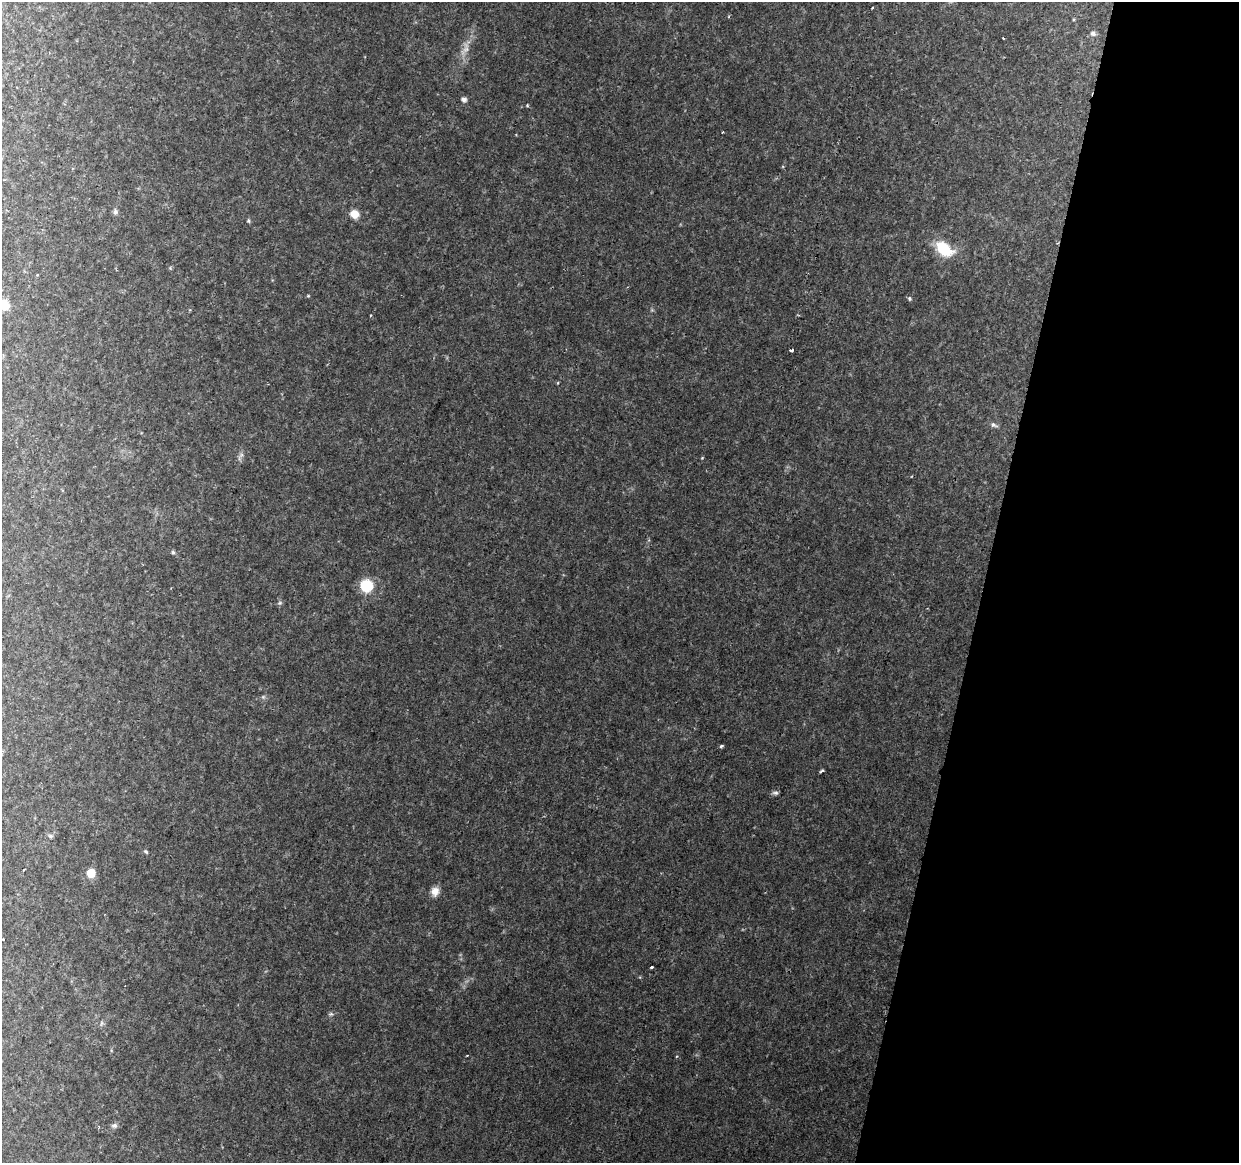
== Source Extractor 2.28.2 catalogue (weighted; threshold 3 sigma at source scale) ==
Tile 8 of 4 x 4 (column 4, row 2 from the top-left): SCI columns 3730-4966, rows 2655-3815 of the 4976 x 5248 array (HDU 1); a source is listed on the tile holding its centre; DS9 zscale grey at full resolution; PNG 1241 x 1165 px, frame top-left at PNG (2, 2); no overlay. Shown black and unused: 21% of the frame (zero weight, under 2 of 3 exposures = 3% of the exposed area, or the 3 px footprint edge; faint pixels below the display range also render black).
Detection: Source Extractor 2.28.2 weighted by HDU 2 'WHT'; one run over the whole footprint, this tile lists its part. Background 0.0401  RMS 0.0039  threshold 0.0178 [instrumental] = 3 sigma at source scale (4.5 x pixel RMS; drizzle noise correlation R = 1.50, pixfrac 1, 0.0396/0.0396 arcsec/px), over >= 5 px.
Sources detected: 38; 3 cosmic-ray / hot-pixel residue — not listed; the other 35 listed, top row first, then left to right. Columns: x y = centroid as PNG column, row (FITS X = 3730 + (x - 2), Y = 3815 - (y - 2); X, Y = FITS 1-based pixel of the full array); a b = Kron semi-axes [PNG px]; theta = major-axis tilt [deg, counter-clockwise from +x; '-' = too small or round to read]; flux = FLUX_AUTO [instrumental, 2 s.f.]
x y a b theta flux
872 7 3 2 - 0.53
1074 19 4 3 - 0.38
1093 33 8 7 - 1.4
1003 38 3 2 - 0.4
465 49 25 9 65 4.9
464 99 8 6 -24 1.2
527 105 4 4 - 0.37
722 132 3 2 - 0.45
115 212 8 6 88 1.1
354 214 7 7 - 6.1
248 221 6 5 - 0.61
944 249 19 11 -37 16
170 268 5 5 - 0.44
308 296 4 4 - 0.39
910 298 5 5 - 0.65
5 305 12 11 - 5
792 350 4 3 - 2.5
994 425 11 6 -22 1.3
240 456 15 4 57 1.2
702 458 4 3 - 0.32
173 552 5 5 - 0.83
366 585 9 9 - 18
280 603 7 5 21 0.75
263 697 6 5 - 0.75
721 746 3 3 - 1.1
822 771 5 3 - 0.75
775 793 7 5 -3 0.92
50 836 7 6 - 1
146 852 7 4 -41 0.57
91 873 7 7 - 7.2
435 891 11 9 73 3.2
651 967 3 3 - 1.7
331 1014 7 6 - 0.78
101 1023 8 4 81 0.74
114 1126 9 7 -3 1.1
Isophote crosses this tile's border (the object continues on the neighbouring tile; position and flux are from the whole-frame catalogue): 1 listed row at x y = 5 305